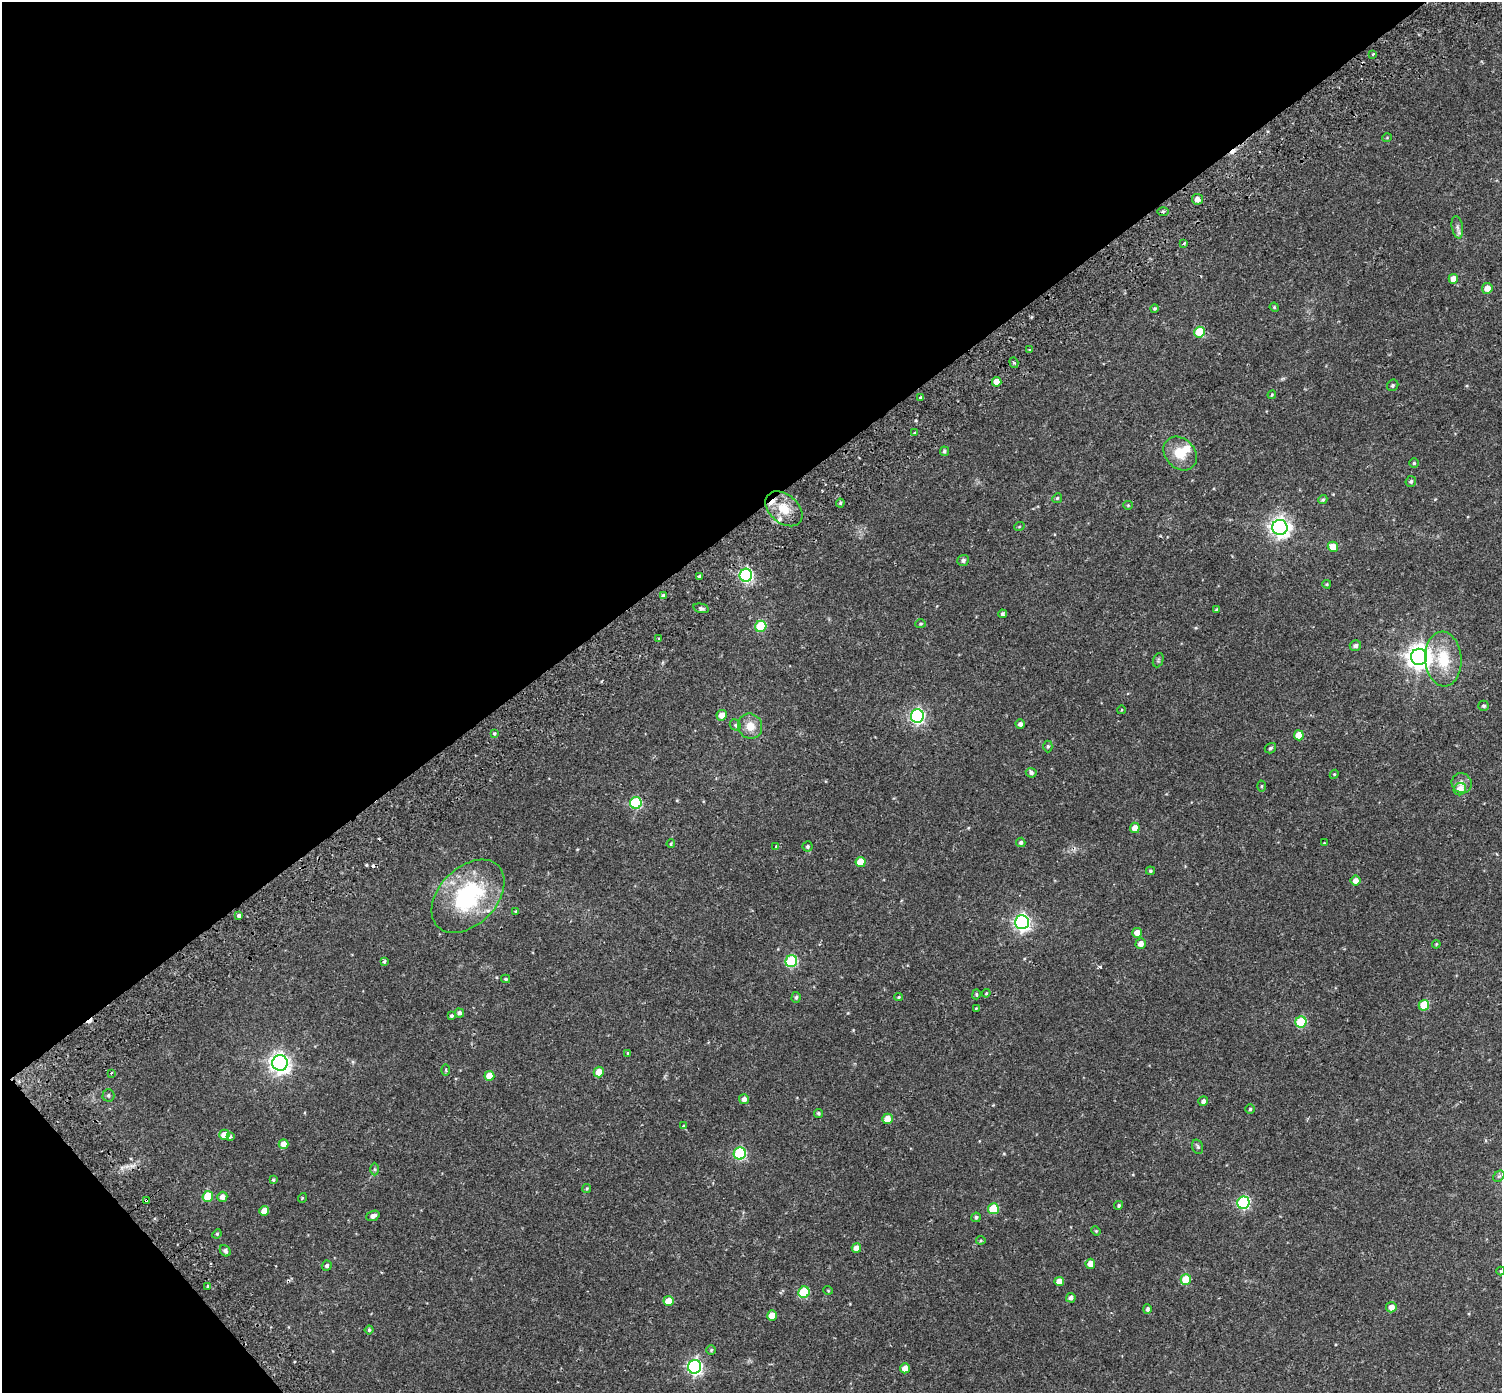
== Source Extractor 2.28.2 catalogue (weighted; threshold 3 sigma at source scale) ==
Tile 5 of 4 x 4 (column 1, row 2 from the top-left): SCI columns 70-1569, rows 3021-4411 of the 6143 x 6102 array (HDU 1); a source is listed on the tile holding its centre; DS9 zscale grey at full resolution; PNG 1504 x 1395 px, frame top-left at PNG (2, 2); each listed source drawn as its Kron ellipse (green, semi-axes under 4 px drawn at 4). Shown black and unused: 39% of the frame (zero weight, under 2 of 3 exposures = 5% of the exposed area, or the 3 px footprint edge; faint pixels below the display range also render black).
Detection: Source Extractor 2.28.2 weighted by HDU 2 'WHT'; one run over the whole footprint, this tile lists its part. Background 0.0598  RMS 0.0046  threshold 0.0206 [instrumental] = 3 sigma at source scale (4.5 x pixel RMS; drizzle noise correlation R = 1.50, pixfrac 1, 0.0396/0.0396 arcsec/px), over >= 5 px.
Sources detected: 152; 1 inside a brighter object's white glare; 6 cosmic-ray / hot-pixel residue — neither listed nor drawn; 1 inside a brighter listed object's ellipse — not listed separately; the other 144 listed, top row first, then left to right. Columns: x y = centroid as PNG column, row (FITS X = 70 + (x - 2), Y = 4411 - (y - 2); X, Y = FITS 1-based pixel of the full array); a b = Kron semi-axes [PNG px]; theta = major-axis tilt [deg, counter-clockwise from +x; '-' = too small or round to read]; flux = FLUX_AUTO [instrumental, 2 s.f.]
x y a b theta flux
1373 54 3 3 - 1.2
1387 138 5 3 - 0.33
1197 199 5 5 - 2.2
1163 211 5 4 - 0.54
1457 227 11 5 -80 1.5
1184 243 3 2 - 1.2
1453 279 5 4 - 3.4
1487 288 5 5 - 3.3
1274 307 5 3 - 0.42
1155 308 4 4 - 0.53
1200 332 5 5 - 16
1030 350 3 3 - 0.94
1014 363 5 4 - 0.84
997 382 5 4 - 4.9
1393 385 6 5 - 0.81
1272 395 4 3 - 0.45
921 397 4 3 - 3
915 432 3 3 - 0.96
944 451 5 4 - 0.74
1180 454 19 14 -46 8
1414 463 5 5 - 0.6
1411 481 5 5 - 0.93
1057 498 5 4 - 0.51
1323 499 5 4 - 0.67
840 503 4 4 - 0.53
1128 505 5 4 - 0.45
784 509 21 14 -41 8.7
1019 527 5 3 - 0.34
1280 527 8 7 - 200
1333 547 5 5 - 5.6
963 560 6 5 - 1.1
746 575 6 6 - 73
699 576 3 3 - 1.1
1327 584 4 3 - 0.44
663 595 4 4 - 0.72
701 608 8 4 -14 0.86
1217 610 4 3 - 0.73
1002 614 4 4 - 0.72
921 624 5 4 - 0.57
761 626 6 5 - 20
659 639 4 3 - 0.47
1355 646 6 5 - 1.2
1419 657 8 8 - 370
1443 659 27 18 -86 15
1158 660 7 5 67 0.73
1484 706 5 5 - 0.8
1121 710 4 3 - 0.31
722 715 5 5 - 3.8
917 716 7 6 - 85
1020 724 4 4 - 1.5
735 725 6 5 - 0.7
750 726 13 12 - 4.9
494 734 3 3 - 0.58
1299 735 5 5 - 5.8
1048 746 6 4 90 0.63
1270 748 6 5 - 0.77
1031 773 5 4 - 1
1334 774 4 4 - 0.43
1462 783 10 9 - 2.3
1261 786 5 3 - 0.43
1460 789 6 6 - 3.9
636 803 6 5 - 34
1135 828 5 5 - 3.2
1021 842 4 4 - 0.88
1324 843 3 3 - 0.28
671 844 4 3 - 0.48
807 846 5 5 - 0.75
776 847 3 3 - 1.2
861 862 5 5 - 6.3
1150 871 4 4 - 0.53
1355 881 5 5 - 2.6
468 896 43 28 45 47
516 912 4 4 - 0.57
239 916 4 3 - 4.1
1022 922 7 7 - 130
1137 933 5 5 - 3.4
1141 944 5 5 - 2.8
1436 944 4 3 - 0.39
384 961 3 3 - 1.2
791 961 6 5 - 38
506 979 4 3 - 0.54
986 993 4 3 - 0.35
976 994 5 4 - 0.52
796 997 5 4 - 0.76
899 997 4 4 - 0.44
1424 1005 5 5 - 13
976 1008 4 3 - 0.39
459 1013 5 4 - 1.1
451 1016 3 3 - 1.2
1301 1022 5 5 - 26
628 1053 3 3 - 0.67
280 1063 7 7 - 240
446 1070 6 4 -89 0.64
599 1072 5 5 - 4.1
112 1073 3 2 - 0.92
489 1076 5 5 - 4.9
108 1095 6 6 - 0.83
744 1099 5 5 - 2
1203 1101 5 5 - 1.3
1250 1109 4 4 - 0.57
818 1113 4 4 - 0.65
887 1119 5 5 - 4.5
683 1125 4 3 - 0.45
224 1135 5 5 - 4.8
230 1136 3 3 - 1.9
284 1144 5 5 - 3.5
1198 1147 7 5 -71 0.84
740 1153 6 6 - 43
374 1169 6 4 -89 0.59
1499 1176 6 5 - 0.73
273 1180 4 3 - 0.5
587 1189 5 4 - 0.5
208 1196 5 5 - 11
222 1197 5 5 - 2
302 1198 5 3 - 0.41
146 1201 4 3 - 1.5
1243 1203 6 6 - 52
1119 1205 4 4 - 0.54
993 1209 5 5 - 15
264 1211 5 4 - 3.8
373 1216 7 5 23 1.6
976 1217 5 5 - 0.87
1096 1231 5 4 - 0.4
217 1234 5 4 - 0.54
981 1240 4 4 - 0.49
856 1248 5 5 - 3.2
225 1251 6 5 - 1.2
1090 1264 5 5 - 3.4
327 1266 5 5 - 0.84
1501 1271 4 4 - 0.43
1186 1279 5 5 - 11
1059 1282 4 4 - 4
208 1286 4 4 - 0.56
828 1290 5 3 - 0.3
804 1292 6 5 - 21
1071 1298 5 4 - 1.5
668 1301 5 5 - 5.8
1391 1307 5 5 - 3.2
1147 1309 5 4 - 0.92
772 1316 5 5 - 6.1
369 1330 4 4 - 0.54
711 1350 5 5 - 0.56
695 1367 7 6 - 110
905 1368 5 5 - 3.7
Overlapping masked pixels (flux is a lower limit): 1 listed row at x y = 146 1201
Isophote crosses this tile's border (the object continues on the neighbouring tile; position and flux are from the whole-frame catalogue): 1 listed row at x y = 1501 1271